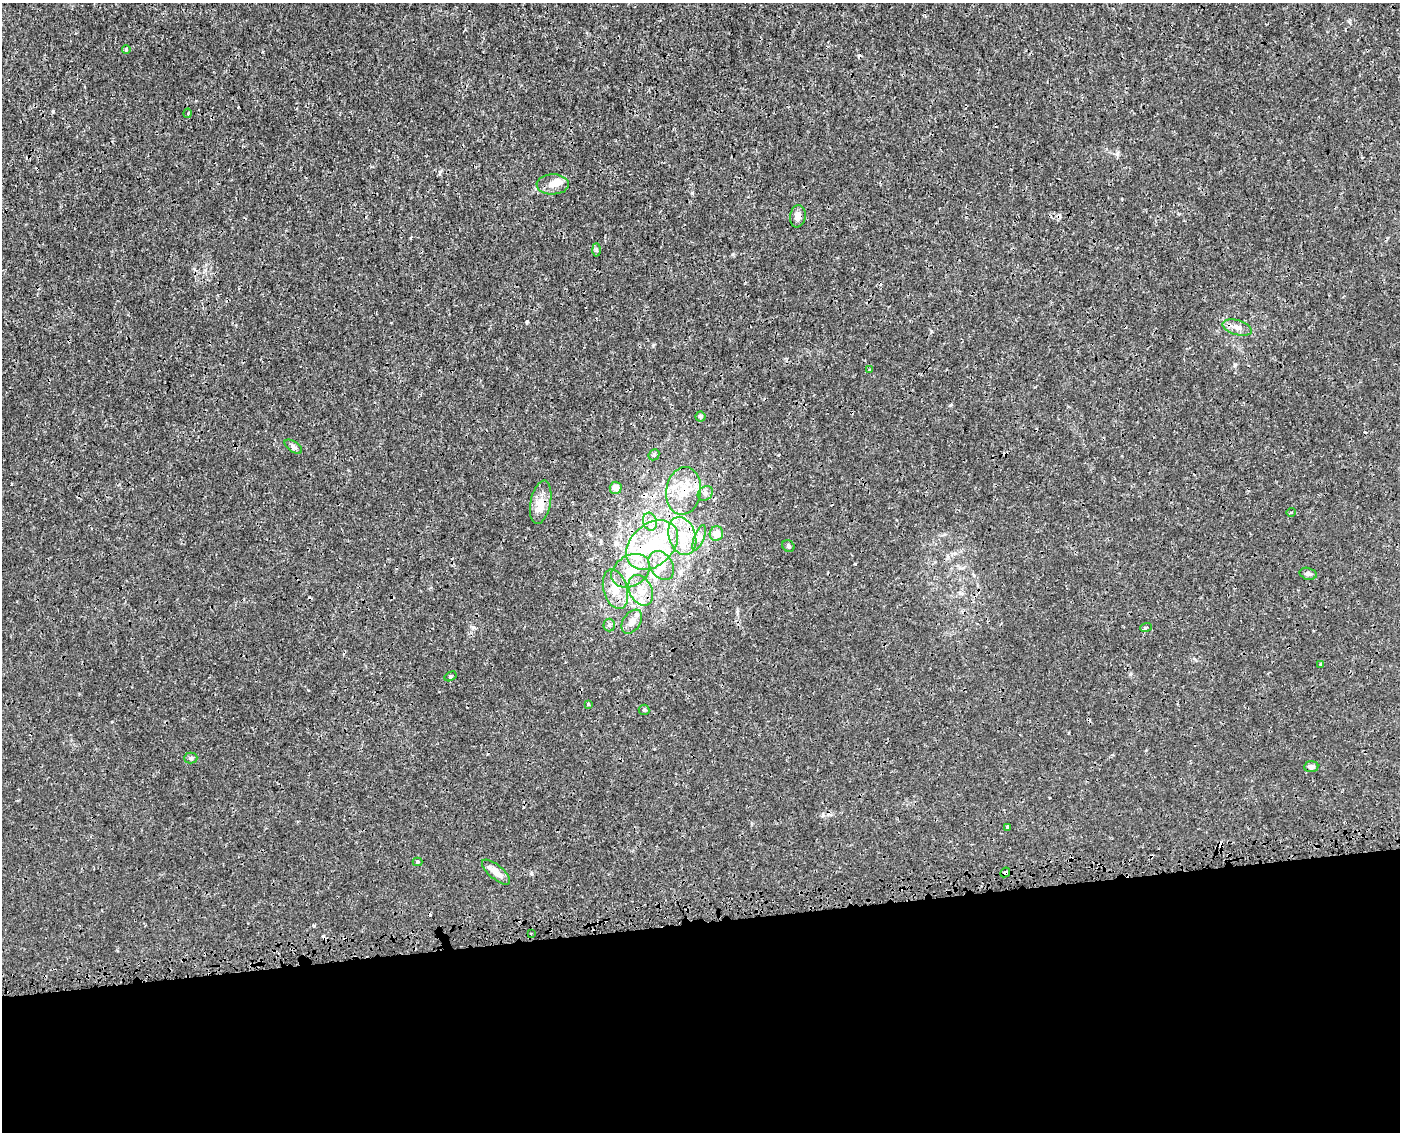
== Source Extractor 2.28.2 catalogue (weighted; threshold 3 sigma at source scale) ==
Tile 11 of 3 x 4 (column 2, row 4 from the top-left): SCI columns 1479-2876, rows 52-1181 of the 4397 x 4623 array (HDU 1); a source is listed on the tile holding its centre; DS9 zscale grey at full resolution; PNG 1402 x 1134 px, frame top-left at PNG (2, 3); each listed source drawn as its Kron ellipse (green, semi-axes under 4 px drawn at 4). Shown black and unused: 19% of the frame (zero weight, under 3 of 4 exposures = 7% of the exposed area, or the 3 px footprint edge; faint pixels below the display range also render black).
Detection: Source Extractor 2.28.2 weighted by HDU 2 'WHT'; one run over the whole footprint, this tile lists its part. Background 0.00133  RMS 8.8e-04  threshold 0.00394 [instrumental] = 3 sigma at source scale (4.5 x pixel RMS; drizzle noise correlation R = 1.50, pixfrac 1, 0.0396/0.0396 arcsec/px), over >= 5 px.
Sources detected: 54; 2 inside a brighter object's white glare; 7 cosmic-ray / hot-pixel residue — neither listed nor drawn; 5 inside a brighter listed object's ellipse — not listed separately; the other 40 listed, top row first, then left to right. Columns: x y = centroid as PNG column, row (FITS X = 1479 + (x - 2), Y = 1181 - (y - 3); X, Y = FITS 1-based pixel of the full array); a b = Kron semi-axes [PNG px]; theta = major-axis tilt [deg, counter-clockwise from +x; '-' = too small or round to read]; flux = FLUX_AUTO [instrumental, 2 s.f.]
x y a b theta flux
126 49 4 3 - 0.13
188 113 4 3 - 0.07
553 184 16 10 1 0.73
798 216 11 7 81 0.48
596 250 6 4 -88 0.13
1237 328 15 7 -16 0.56
870 370 4 3 - 0.093
700 417 5 5 - 0.16
293 447 10 5 -34 0.24
654 455 6 5 - 0.14
616 488 6 6 - 0.53
684 491 24 17 81 2.3
705 493 8 6 42 0.27
541 502 22 10 78 1.1
1291 512 5 3 - 0.076
650 522 9 7 -74 0.41
716 534 7 6 - 0.93
682 536 19 13 -72 2.1
699 538 13 5 70 0.37
652 545 29 21 40 4.8
788 546 6 5 - 0.15
661 565 15 11 -57 1.2
631 571 20 15 31 2.1
1308 574 9 6 -13 0.24
615 589 20 12 -74 1.5
641 590 16 11 -63 1.2
632 622 13 8 56 0.73
609 625 6 6 - 0.18
1146 627 6 3 19 0.13
1321 664 3 3 - 0.15
451 676 6 4 31 0.11
588 704 4 3 - 0.1
644 710 5 5 - 0.14
191 758 6 5 - 0.18
1311 767 7 5 5 0.47
1008 827 4 3 - 0.29
417 862 5 3 - 0.12
496 872 17 7 -40 0.72
1005 872 5 4 - 0.3
531 933 2 2 - 0.091
Overlapping masked pixels (flux is a lower limit): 3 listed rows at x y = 684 491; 631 571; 1005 872
Unlisted compact peaks at least as high as the median listed source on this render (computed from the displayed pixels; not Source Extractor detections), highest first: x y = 653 345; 1235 365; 692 193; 733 254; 855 564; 314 926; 931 331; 473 627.